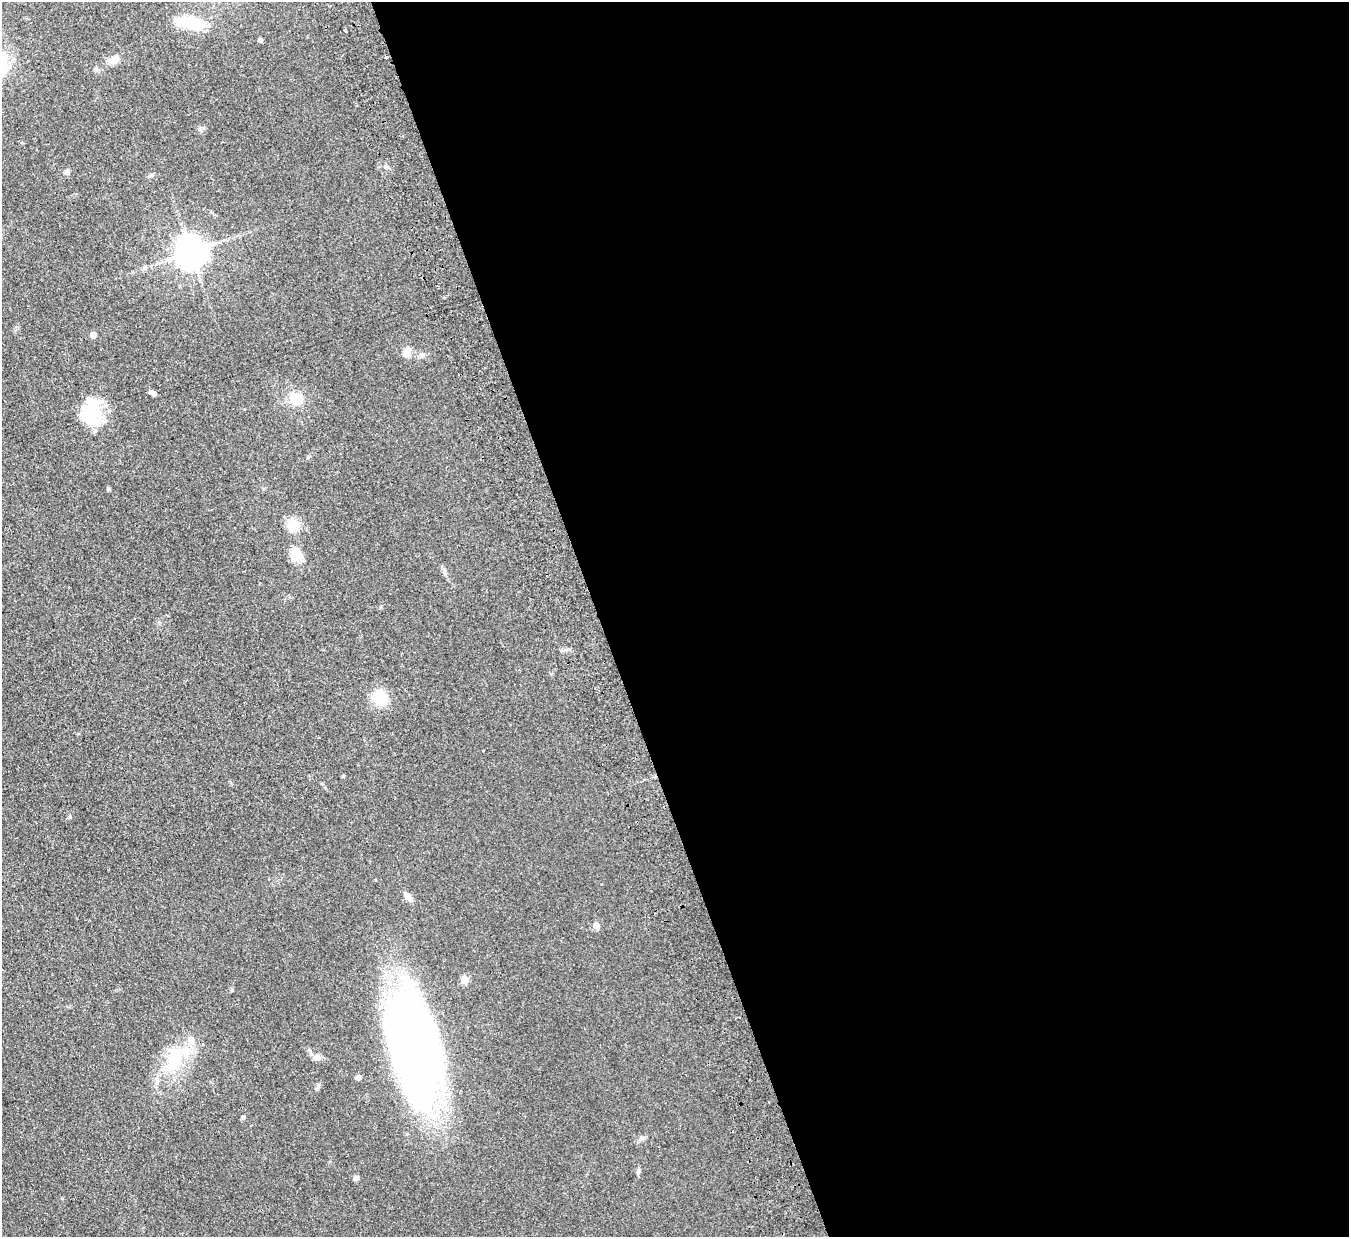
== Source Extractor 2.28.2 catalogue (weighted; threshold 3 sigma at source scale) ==
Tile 8 of 4 x 4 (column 4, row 2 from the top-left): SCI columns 4096-5442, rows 2771-4005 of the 5497 x 5414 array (HDU 1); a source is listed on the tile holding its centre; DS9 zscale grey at full resolution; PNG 1351 x 1239 px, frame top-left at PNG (2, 2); no overlay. Shown black and unused: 56% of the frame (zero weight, under 2 of 3 exposures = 3% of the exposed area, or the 3 px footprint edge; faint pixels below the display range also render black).
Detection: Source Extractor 2.28.2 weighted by HDU 2 'WHT'; one run over the whole footprint, this tile lists its part. Background 0.0736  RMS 0.0095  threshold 0.0427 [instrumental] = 3 sigma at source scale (4.5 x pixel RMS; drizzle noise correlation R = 1.50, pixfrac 1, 0.05/0.05 arcsec/px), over >= 5 px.
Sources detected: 35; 1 inside a brighter object's white glare — not listed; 2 inside a brighter listed object's ellipse — not listed separately; the other 32 listed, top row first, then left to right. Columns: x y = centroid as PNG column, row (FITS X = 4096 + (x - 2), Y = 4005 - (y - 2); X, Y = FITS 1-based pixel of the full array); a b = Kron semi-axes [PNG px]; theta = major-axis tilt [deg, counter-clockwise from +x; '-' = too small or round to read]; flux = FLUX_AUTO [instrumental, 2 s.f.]
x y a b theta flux
191 23 28 11 -8 40
345 30 3 3 - 2.6
260 40 4 4 - 2.9
387 57 3 3 - 4.7
113 60 15 7 27 8.9
67 172 7 6 - 2.3
150 175 7 4 37 1.5
191 252 9 9 - 1500
145 268 6 5 - 1.9
93 335 5 4 - 9.8
406 353 11 10 - 6.7
422 355 8 6 20 2.4
152 393 8 5 -21 3
296 398 13 12 - 17
92 411 30 22 73 41
108 489 5 5 - 1.2
293 525 13 12 - 16
297 556 19 14 -46 13
380 698 16 12 -69 22
483 751 3 2 - 0.93
408 897 12 7 -48 5.4
596 926 5 5 - 9.1
465 979 5 5 - 26
414 1048 95 37 -79 780
317 1058 8 8 - 5
174 1061 33 20 81 41
358 1078 6 6 - 2.7
318 1086 8 5 74 2.1
243 1117 6 5 - 1.4
642 1138 8 6 2 2.2
638 1171 8 5 80 1.9
356 1178 5 5 - 3.3
Overlapping masked pixels (flux is a lower limit): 1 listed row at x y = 387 57
Unlisted compact peaks at least as high as the median listed source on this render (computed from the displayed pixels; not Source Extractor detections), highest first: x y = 70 817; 232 990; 385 166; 96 69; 343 776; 62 1198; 444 570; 200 129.